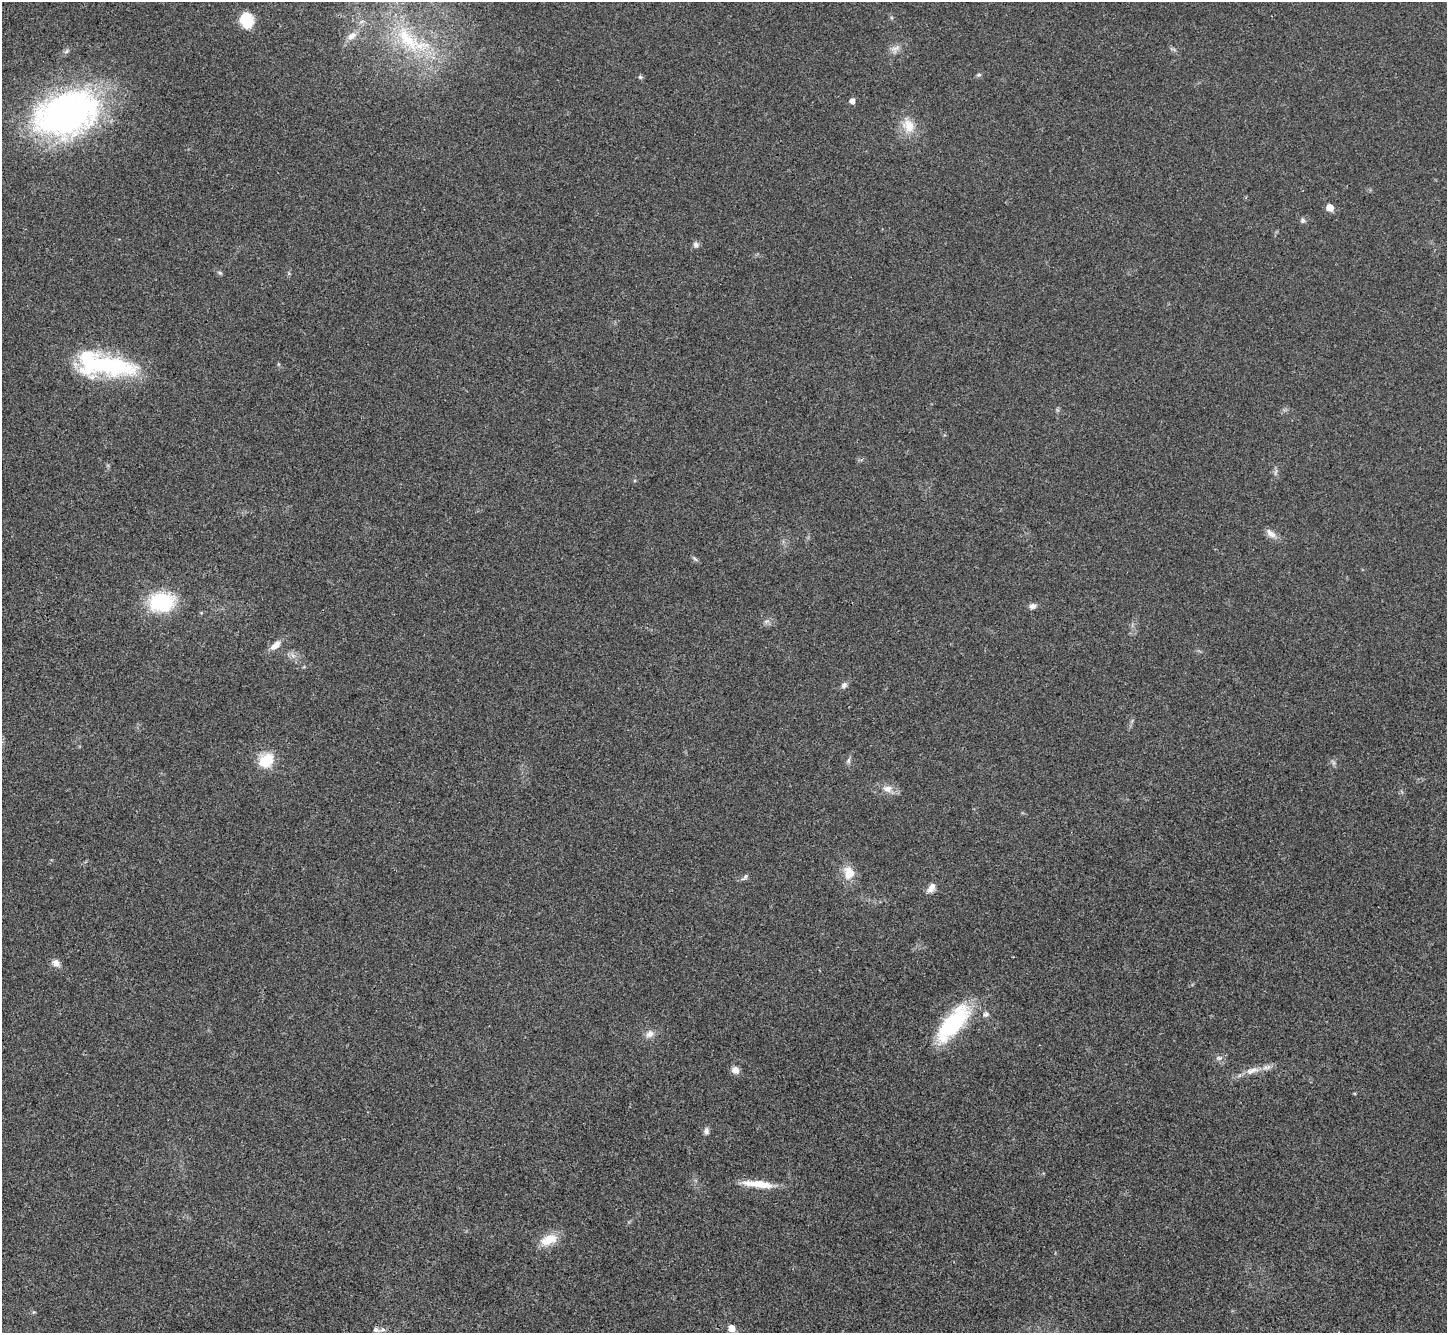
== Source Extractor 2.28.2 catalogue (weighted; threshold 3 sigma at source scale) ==
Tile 7 of 4 x 4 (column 3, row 2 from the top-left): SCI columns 2896-4340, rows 2958-4288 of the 5788 x 5779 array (HDU 1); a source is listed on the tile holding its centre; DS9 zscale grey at full resolution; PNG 1449 x 1335 px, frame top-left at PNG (2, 2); no overlay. Shown black and unused: <1% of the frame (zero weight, under 3 of 4 exposures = <1% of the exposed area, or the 3 px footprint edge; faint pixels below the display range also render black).
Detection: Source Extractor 2.28.2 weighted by HDU 2 'WHT'; one run over the whole footprint, this tile lists its part. Background 0.0209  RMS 0.0039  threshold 0.0177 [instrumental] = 3 sigma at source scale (4.5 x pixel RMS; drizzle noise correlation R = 1.50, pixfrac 1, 0.05/0.05 arcsec/px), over >= 5 px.
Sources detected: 39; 1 inside a brighter object's white glare — not listed; the other 38 listed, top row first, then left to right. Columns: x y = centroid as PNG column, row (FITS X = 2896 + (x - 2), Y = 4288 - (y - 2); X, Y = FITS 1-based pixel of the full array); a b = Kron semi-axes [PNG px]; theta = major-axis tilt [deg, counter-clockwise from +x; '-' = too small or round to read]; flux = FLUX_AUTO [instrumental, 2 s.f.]
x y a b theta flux
246 20 15 13 -67 11
352 36 14 8 39 2.9
407 39 47 20 -46 27
895 48 12 5 23 1.8
979 75 6 4 0 0.55
640 77 7 4 -44 0.6
852 101 5 5 - 2.2
67 113 71 45 18 140
909 126 20 13 -71 6.4
1330 207 5 5 - 5.6
1303 221 6 5 - 1.2
696 245 8 7 - 1.4
220 273 6 5 - 0.63
109 364 68 25 -6 44
1271 533 16 8 -38 2.5
695 559 8 4 -37 0.72
161 602 23 17 4 28
1033 606 8 7 - 1.6
275 645 18 8 41 3.2
844 685 9 6 46 1.3
266 760 20 16 44 9.5
849 761 9 4 81 0.9
887 789 13 9 -4 3.2
849 873 16 14 -83 6.1
744 877 12 4 45 0.9
931 888 13 8 59 2.4
56 963 9 7 -43 2.6
986 1014 8 6 23 1.1
953 1023 50 18 50 35
650 1034 11 9 29 2.4
1219 1058 8 6 -1 1.2
735 1070 8 7 - 2.5
1252 1070 22 8 20 4.3
706 1131 10 6 -85 1.3
758 1184 37 8 -6 8.1
549 1240 24 13 23 7
731 1328 5 5 - 5.1
376 1330 8 6 -28 1.5